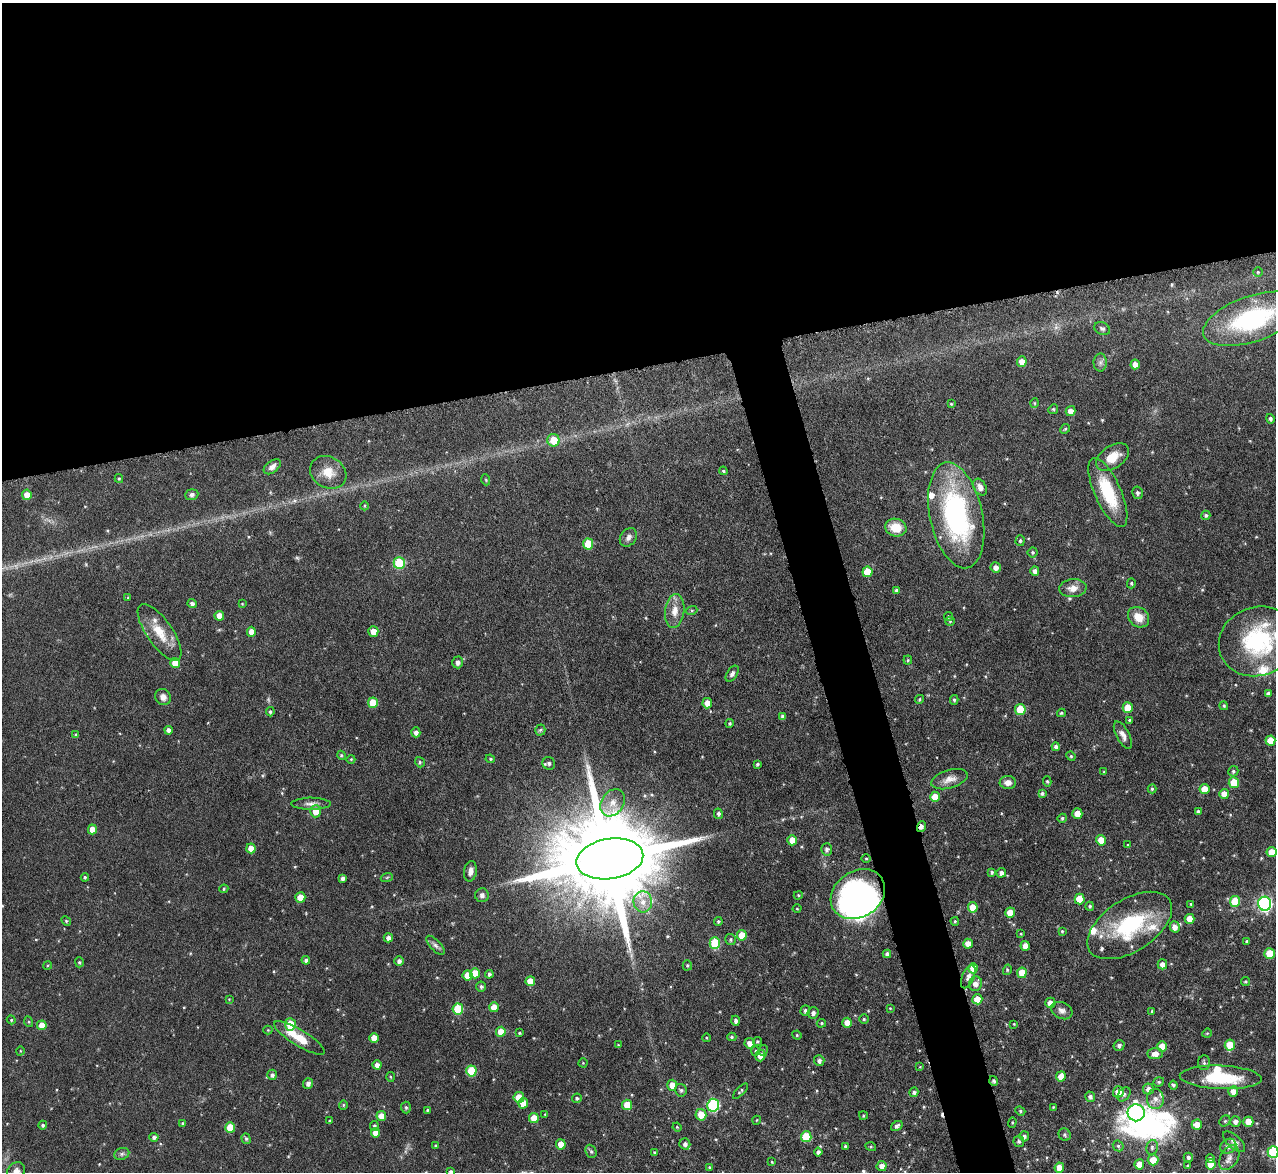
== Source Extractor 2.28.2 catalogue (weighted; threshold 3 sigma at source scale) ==
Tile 2 of 4 x 4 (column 2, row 1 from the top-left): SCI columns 1276-2549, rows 3656-4825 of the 5097 x 5091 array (HDU 1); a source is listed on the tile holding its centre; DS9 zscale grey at full resolution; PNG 1278 x 1174 px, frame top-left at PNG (2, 3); each listed source drawn as its Kron ellipse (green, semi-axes under 4 px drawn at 4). Shown black and unused: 34% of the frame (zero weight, under 4 of 8 exposures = <1% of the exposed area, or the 3 px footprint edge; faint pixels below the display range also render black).
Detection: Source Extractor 2.28.2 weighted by HDU 2 'WHT'; one run over the whole footprint, this tile lists its part. Background 0.0815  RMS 0.0036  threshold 0.0148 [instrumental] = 3 sigma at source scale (4.09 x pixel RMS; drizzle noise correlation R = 1.36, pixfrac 0.8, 0.05/0.05 arcsec/px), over >= 5 px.
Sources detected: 310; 1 too faint to see at this stretch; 6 inside a brighter object's white glare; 1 cosmic-ray / hot-pixel residue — neither listed nor drawn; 9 inside a brighter listed object's ellipse — not listed separately; the other 293 listed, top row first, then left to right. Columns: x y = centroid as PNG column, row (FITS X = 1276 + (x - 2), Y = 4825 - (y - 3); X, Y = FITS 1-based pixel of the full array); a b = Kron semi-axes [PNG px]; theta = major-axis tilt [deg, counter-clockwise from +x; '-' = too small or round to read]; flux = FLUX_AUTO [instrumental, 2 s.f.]
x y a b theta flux
1258 272 5 4 - 0.41
1252 319 51 23 19 39
1102 328 8 6 -23 0.79
1022 362 5 5 - 3.3
1100 362 9 6 89 1.2
1135 364 5 4 - 2.2
1034 403 5 3 - 0.32
951 404 3 3 - 0.34
1053 409 5 4 - 0.42
1071 411 5 5 - 2.4
1270 419 5 4 - 0.8
1065 429 5 4 - 0.45
553 440 6 6 - 6.3
1113 457 18 11 34 5.5
272 467 10 6 38 1.5
723 471 4 3 - 0.44
328 472 19 15 -30 5.1
119 479 4 4 - 0.43
486 480 5 3 - 0.31
980 487 9 6 -61 1.8
1108 492 37 13 -66 16
1137 493 6 5 - 0.89
27 495 5 5 - 3.1
192 495 7 5 7 0.91
364 506 4 3 - 0.32
956 515 54 26 -78 60
1206 515 4 4 - 0.6
896 528 11 8 -16 6.2
628 537 10 7 53 1.6
1020 541 5 4 - 0.49
588 544 5 5 - 10
1033 552 5 5 - 0.52
399 563 6 5 - 18
996 567 5 5 - 1.7
1035 571 5 4 - 1.3
867 572 5 5 - 8
1131 583 5 4 - 0.44
1073 588 14 9 5 2.8
897 590 4 4 - 0.8
128 598 4 4 - 0.29
192 604 5 4 - 1
242 604 3 3 - 0.28
692 610 6 4 18 0.47
675 611 17 9 82 3.7
219 616 5 4 - 3
948 617 4 4 - 0.49
1139 617 11 9 -39 4.4
950 621 5 4 - 0.41
373 631 5 5 - 3.8
159 632 33 13 -55 7.3
251 632 5 4 - 3.4
1258 641 39 34 21 33
908 660 4 4 - 0.38
458 662 6 5 - 1.4
175 663 5 4 - 4.2
732 674 9 5 56 0.95
1268 694 4 4 - 1.1
163 697 8 7 - 1.8
919 699 4 4 - 0.38
954 700 5 4 - 0.49
373 703 5 5 - 8.5
707 703 5 5 - 3.2
1224 706 4 4 - 0.51
1128 708 5 5 - 7.3
1020 709 5 5 - 9.9
270 712 4 4 - 0.55
1061 713 4 3 - 0.51
783 717 4 4 - 0.98
1129 720 3 3 - 0.35
730 723 4 4 - 0.57
169 730 4 4 - 1.3
540 730 5 5 - 0.55
416 732 5 4 - 1.3
76 735 4 4 - 0.39
1123 735 15 6 -62 1.8
1270 741 5 5 - 5.8
1056 747 4 4 - 1.1
341 755 4 3 - 0.37
1071 756 5 4 - 0.37
351 759 4 3 - 0.28
490 759 5 4 - 0.48
420 762 5 4 - 0.54
549 763 6 6 - 0.96
757 764 4 3 - 0.55
1233 771 5 5 - 0.56
1104 772 4 3 - 0.32
949 779 19 9 16 3
1047 781 5 4 - 0.46
1008 782 8 6 -1 1.9
1234 783 5 5 - 8.7
1152 789 4 4 - 0.43
1204 789 5 5 - 4.9
1042 793 4 4 - 0.78
1224 794 5 5 - 3.5
935 797 5 5 - 4.8
612 803 14 11 58 3.5
311 804 19 6 0 1.9
316 811 6 5 - 4.4
1198 812 4 4 - 0.72
718 814 5 4 - 0.81
1077 814 5 5 - 5.1
1062 818 4 4 - 0.54
921 826 6 3 73 1.8
92 829 5 4 - 3.7
792 840 5 4 - 4.2
1101 840 5 5 - 4.4
1128 845 3 3 - 0.3
251 848 5 4 - 3.2
827 849 6 5 - 1.2
1271 852 5 5 - 4.4
866 858 4 3 - 0.31
610 859 34 20 9 9500
470 871 10 6 80 1.8
992 872 4 3 - 0.53
1001 873 5 4 - 1.3
85 877 4 3 - 0.5
387 877 6 4 20 0.38
343 878 4 3 - 1.1
224 889 5 4 - 0.4
858 894 29 23 34 96
482 895 7 7 - 1.1
798 895 4 4 - 0.4
300 897 5 5 - 4.1
1080 899 5 5 - 6.3
1235 901 5 5 - 10
643 902 10 9 - 3.1
1191 904 4 3 - 0.39
1265 904 7 6 - 74
1090 906 4 4 - 0.56
973 907 5 5 - 4.7
797 909 4 3 - 0.26
1010 912 5 5 - 4.1
1190 919 5 5 - 4.2
66 921 5 4 - 0.45
718 921 4 4 - 0.57
955 921 4 3 - 0.42
1130 925 47 26 33 29
1175 927 5 5 - 2.1
1062 931 3 3 - 0.35
1021 934 3 3 - 0.34
742 935 5 5 - 5.9
388 938 4 4 - 1.6
731 939 5 5 - 0.54
1247 941 4 3 - 0.45
715 943 6 5 - 17
968 944 5 4 - 3.2
435 945 12 5 -46 1.2
1025 946 5 4 - 3.2
1270 953 5 5 - 8.5
887 954 4 4 - 1.1
306 960 4 4 - 0.99
399 961 5 4 - 1
79 962 5 4 - 0.42
1162 964 5 5 - 1.8
48 965 4 3 - 0.35
687 965 5 4 - 0.48
973 968 5 4 - 4.5
1007 970 5 3 - 0.37
475 973 5 5 - 5.2
1022 973 5 5 - 5.8
489 974 4 4 - 0.77
468 976 5 5 - 4.4
968 977 12 6 66 1.3
530 981 5 4 - 4.3
1245 982 4 4 - 0.39
975 984 7 6 - 2.2
481 986 5 5 - 0.73
229 999 4 3 - 0.26
977 999 5 5 - 4.9
1050 1003 5 5 - 2.5
494 1007 5 4 - 3.9
890 1008 3 3 - 0.24
458 1009 5 5 - 12
805 1011 5 5 - 0.9
1062 1011 11 8 -26 1.6
1152 1011 3 3 - 0.4
813 1013 6 5 - 1.1
864 1019 5 5 - 0.5
11 1020 4 4 - 0.42
735 1021 5 4 - 1
29 1022 5 3 - 0.34
821 1023 4 4 - 0.43
847 1023 5 5 - 3.5
290 1024 6 5 - 8.2
1014 1024 4 3 - 0.28
42 1025 5 4 - 4.3
268 1030 4 4 - 0.3
501 1032 5 5 - 5
519 1033 4 3 - 0.42
1207 1033 5 3 - 0.31
797 1035 5 4 - 0.36
732 1037 4 4 - 0.49
299 1038 29 8 -31 7.3
374 1038 5 4 - 3.3
707 1038 4 3 - 0.29
757 1042 4 4 - 0.48
749 1043 5 5 - 1.9
618 1045 4 4 - 0.3
1119 1045 5 5 - 0.93
1230 1045 6 5 - 7.6
1162 1046 5 5 - 3.7
20 1051 5 3 - 0.28
755 1051 5 4 - 0.44
763 1051 5 4 - 0.4
1155 1054 7 5 3 2.2
760 1056 6 5 - 2.7
819 1061 5 5 - 1.1
583 1063 4 4 - 0.32
1204 1063 7 6 - 0.75
377 1065 4 4 - 1.7
920 1067 4 4 - 0.29
471 1071 5 5 - 12
272 1075 5 5 - 0.95
1061 1076 5 4 - 3.9
390 1077 5 3 - 0.33
1221 1077 41 11 -2 15
994 1081 5 4 - 0.58
1159 1082 5 4 - 0.49
308 1083 5 5 - 1.4
672 1085 5 5 - 3.9
1173 1085 4 3 - 0.62
1148 1089 6 5 - 1.6
681 1090 6 5 - 0.7
740 1091 10 3 46 0.58
1233 1091 5 5 - 2.8
914 1092 5 4 - 0.79
1118 1092 6 5 - 4
1124 1094 8 5 52 0.89
519 1097 5 5 - 4.8
1090 1097 5 5 - 0.98
577 1098 5 4 - 0.6
1155 1099 10 8 -88 2
523 1103 5 5 - 3.9
343 1105 4 4 - 0.39
627 1105 5 5 - 6
713 1105 6 6 - 34
1053 1107 3 3 - 0.29
406 1108 6 5 - 0.5
427 1110 4 3 - 0.39
1020 1111 5 4 - 0.53
1136 1113 8 8 - 75
545 1114 4 3 - 0.32
701 1115 6 5 - 4.9
381 1116 5 4 - 3.6
863 1116 4 3 - 0.38
534 1118 5 5 - 5.2
757 1120 4 3 - 0.24
330 1121 4 4 - 0.33
1225 1121 6 5 - 0.45
1012 1122 5 4 - 0.4
1235 1122 5 5 - 1.3
1248 1122 5 5 - 4.4
183 1123 4 3 - 0.43
43 1125 4 4 - 0.68
1197 1125 5 5 - 4.3
374 1126 5 4 - 0.57
897 1126 6 4 36 0.92
230 1127 5 5 - 7.4
677 1127 4 3 - 0.29
375 1133 5 4 - 2.8
1065 1135 6 5 - 0.65
1024 1136 5 5 - 1
154 1137 4 4 - 0.81
806 1137 5 5 - 11
246 1139 5 4 - 0.53
1019 1141 5 5 - 0.7
1234 1142 14 6 -42 1.7
561 1144 5 5 - 4.2
685 1144 5 5 - 1.2
436 1146 3 3 - 0.43
845 1146 4 3 - 0.48
1118 1146 6 5 - 0.54
1228 1146 8 7 - 1.4
871 1147 5 3 - 0.34
1152 1147 7 5 77 0.93
591 1151 7 5 -66 0.56
654 1152 4 4 - 0.39
818 1152 4 4 - 1
1273 1152 6 5 - 21
122 1154 8 6 22 0.8
1188 1157 5 4 - 0.83
1210 1158 4 4 - 0.5
1229 1158 13 8 59 2
1153 1160 5 5 - 5.3
772 1162 4 3 - 0.32
1139 1164 5 5 - 3.7
1211 1164 5 5 - 4.2
882 1166 5 5 - 1.9
1188 1166 4 3 - 0.65
710 1167 4 3 - 0.37
1059 1168 5 4 - 3.7
16 1172 10 8 54 1.8
451 1172 4 4 - 0.61
Overlapping masked pixels (flux is a lower limit): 3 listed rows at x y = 921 826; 858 894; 994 1081
Isophote crosses this tile's border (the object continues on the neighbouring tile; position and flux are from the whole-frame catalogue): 4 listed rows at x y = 1252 319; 1273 1152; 16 1172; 451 1172